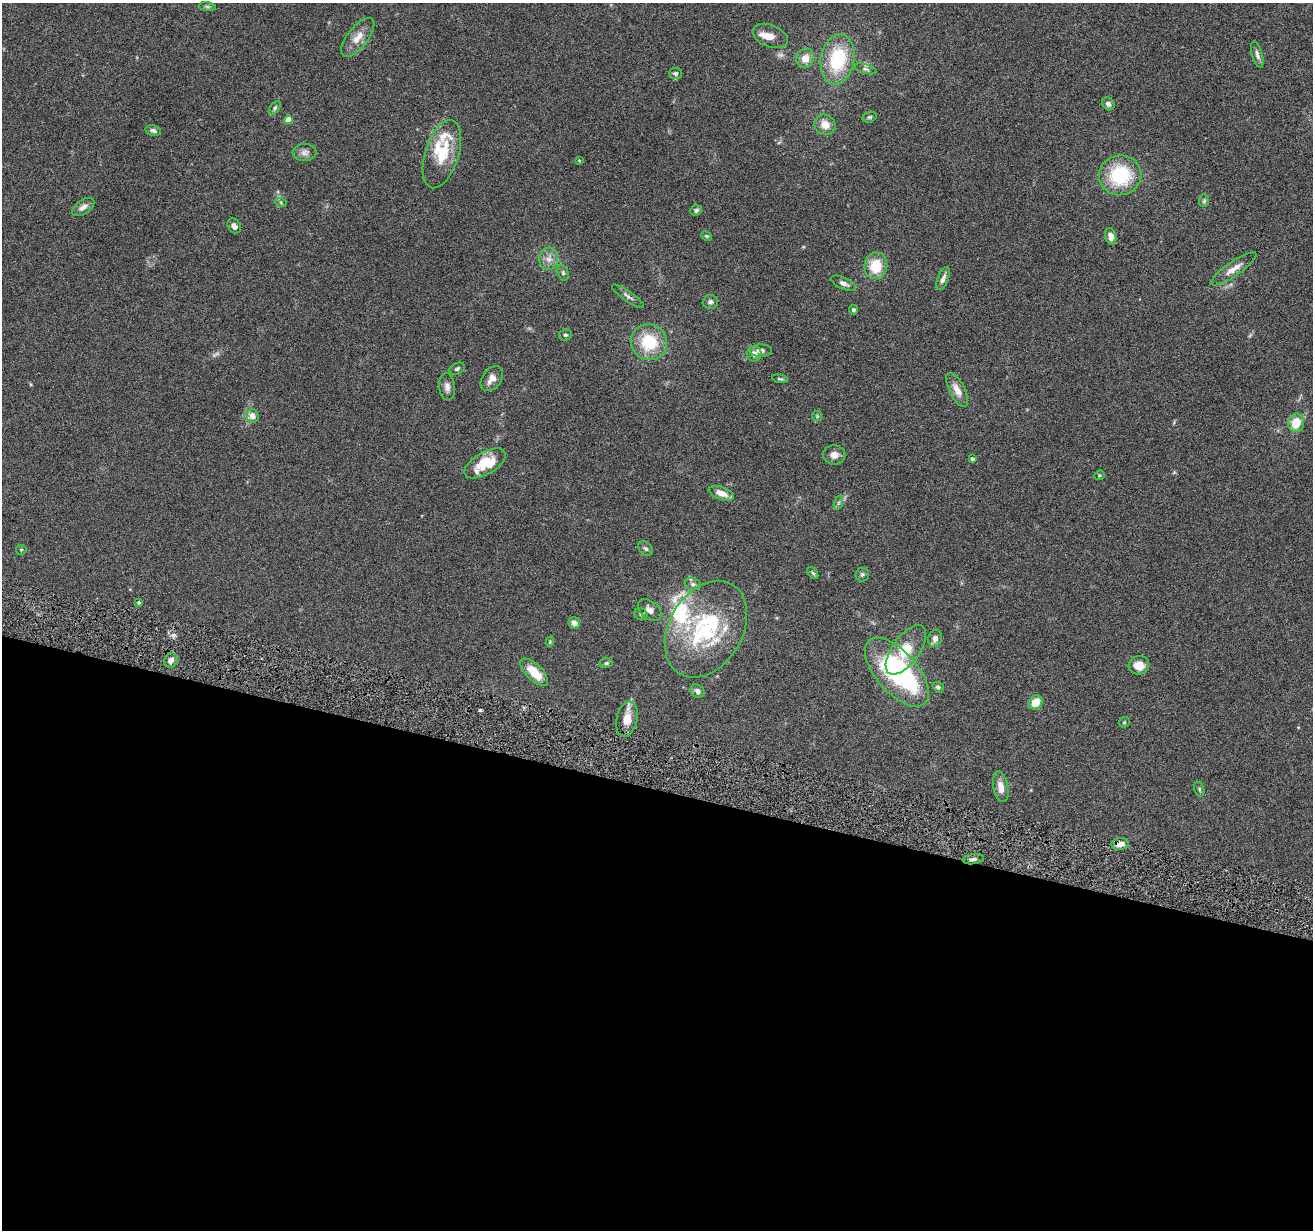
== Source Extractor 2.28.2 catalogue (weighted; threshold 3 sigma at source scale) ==
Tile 14 of 4 x 4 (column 2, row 4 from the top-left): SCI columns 1313-2623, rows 255-1482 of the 5244 x 5296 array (HDU 1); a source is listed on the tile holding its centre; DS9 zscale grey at full resolution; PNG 1315 x 1232 px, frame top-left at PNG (2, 3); each listed source drawn as its Kron ellipse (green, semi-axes under 4 px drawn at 4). Shown black and unused: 36% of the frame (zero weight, under 4 of 8 exposures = <1% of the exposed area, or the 3 px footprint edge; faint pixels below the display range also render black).
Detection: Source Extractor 2.28.2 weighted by HDU 2 'WHT'; one run over the whole footprint, this tile lists its part. Background 0.0779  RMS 0.0044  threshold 0.0181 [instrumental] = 3 sigma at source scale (4.09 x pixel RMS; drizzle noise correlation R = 1.36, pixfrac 0.8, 0.05/0.05 arcsec/px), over >= 5 px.
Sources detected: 87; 2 too faint to see at this stretch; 1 inside a brighter object's white glare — neither listed nor drawn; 5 inside a brighter listed object's ellipse — not listed separately; the other 79 listed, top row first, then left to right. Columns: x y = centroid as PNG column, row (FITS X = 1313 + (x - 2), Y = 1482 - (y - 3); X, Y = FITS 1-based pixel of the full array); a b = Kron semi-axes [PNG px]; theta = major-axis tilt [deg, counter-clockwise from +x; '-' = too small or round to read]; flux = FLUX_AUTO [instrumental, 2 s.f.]
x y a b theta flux
207 7 8 4 -8 0.74
770 36 18 11 -22 3.9
358 37 23 10 51 5.2
1257 55 14 5 -74 1.5
805 58 10 8 68 4.2
838 59 25 17 80 25
865 69 11 4 -16 1.1
676 73 6 5 - 0.89
1108 104 7 5 -45 1.1
275 108 8 4 54 0.89
870 117 7 5 16 0.68
288 120 4 4 - 5.9
825 125 11 9 -27 4.4
153 130 8 5 -14 1.5
305 152 12 8 4 2
442 154 35 16 72 14
579 161 4 3 - 0.36
1120 175 21 20 - 25
1204 201 6 5 - 0.63
281 203 6 4 -20 0.6
83 207 12 7 34 2.2
696 210 6 5 - 0.91
234 226 8 6 -57 1.6
706 236 6 4 -26 0.57
1111 236 8 5 -73 2.6
549 259 11 9 85 2.9
876 266 13 11 82 11
1234 269 27 7 34 4
563 273 8 5 -72 0.85
943 278 12 5 69 1.9
843 283 13 6 -24 2
628 296 19 5 -35 1.5
710 302 8 7 - 1.3
854 310 5 4 - 1.1
565 335 6 5 - 0.77
649 342 18 18 - 17
761 351 11 6 -1 2
754 354 8 7 - 2.1
457 369 8 5 27 0.93
492 379 14 9 54 3.5
780 379 8 4 -11 0.6
447 387 14 8 -83 2.1
957 390 19 7 -63 4.3
252 416 7 6 - 2.8
817 416 5 5 - 0.62
1296 423 9 8 - 7.6
834 455 11 9 -2 2.5
973 459 4 3 - 0.82
485 463 23 11 30 12
1099 475 5 4 - 0.57
721 493 13 6 -21 4.2
838 503 7 4 71 0.79
646 549 8 6 -44 0.97
21 550 5 5 - 0.5
813 573 7 4 -48 0.63
862 574 7 7 - 0.89
693 584 8 6 -16 1.1
139 602 4 4 - 0.6
650 610 13 9 -39 2.9
641 614 7 5 -17 0.87
574 623 6 5 - 2.3
706 629 52 36 59 46
935 638 9 7 74 2
550 642 5 4 - 0.45
906 650 29 13 54 15
171 660 7 6 - 1.8
606 663 6 5 - 0.78
1139 665 10 9 - 5.3
534 672 18 8 -44 8.8
897 672 42 20 -48 63
938 687 6 5 - 0.82
697 691 7 6 - 1.7
1036 702 7 6 - 6.3
627 719 18 10 78 5.6
1124 722 6 5 - 0.47
1001 787 15 7 -80 3.4
1199 789 7 5 -73 0.74
1120 844 8 6 6 3.9
973 859 10 5 8 1.3
Overlapping masked pixels (flux is a lower limit): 2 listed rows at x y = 1120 844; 973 859
Unlisted compact peaks at least as high as the median listed source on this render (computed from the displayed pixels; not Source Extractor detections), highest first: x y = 480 710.